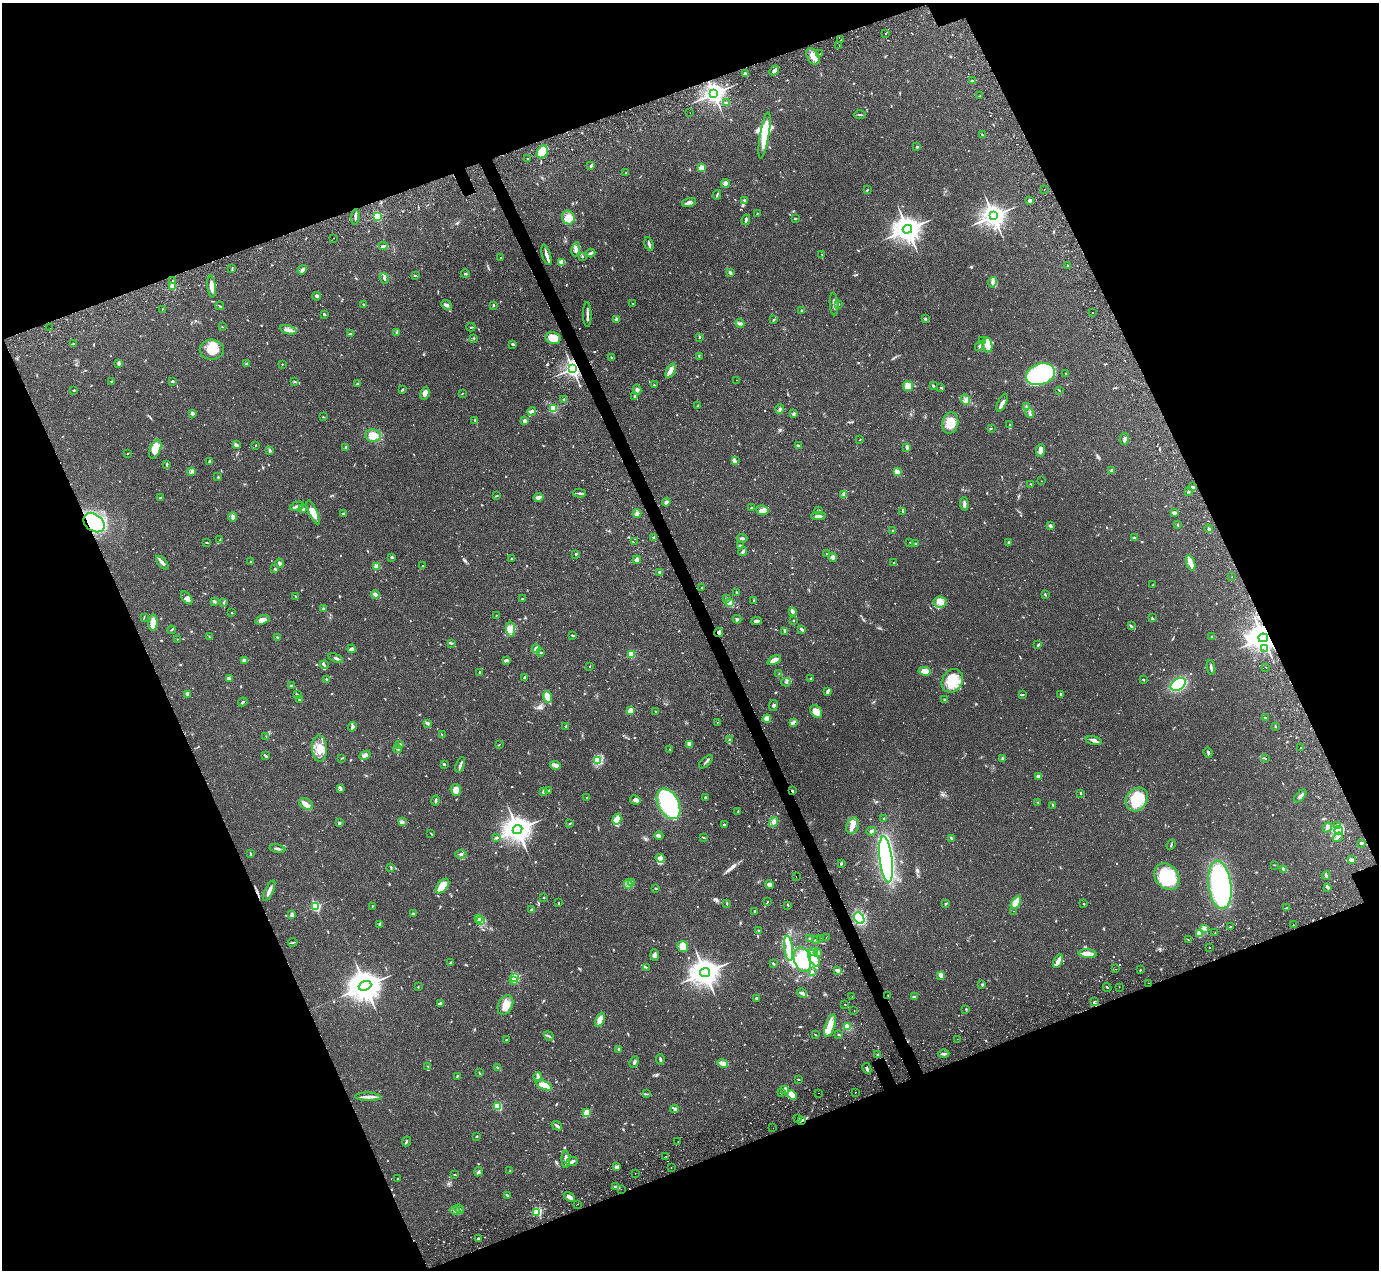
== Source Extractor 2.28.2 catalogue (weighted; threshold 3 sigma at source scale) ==
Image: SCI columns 149-5654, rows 290-5361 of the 5751 x 5797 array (HDU 1 of 3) = the unmasked area's bounding box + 8 px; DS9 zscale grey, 4 x 4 block average (1 PNG px = mean of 4 x 4 image px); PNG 1381 x 1272 px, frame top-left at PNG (2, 3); each listed source drawn as its Kron ellipse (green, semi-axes under 4 px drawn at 4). Shown black and unused: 42% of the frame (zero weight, under 2 of 3 exposures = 9% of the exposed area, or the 3 px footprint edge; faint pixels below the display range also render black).
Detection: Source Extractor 2.28.2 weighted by HDU 2 'WHT'. Background 0.0831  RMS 0.0058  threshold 0.0259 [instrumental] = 3 sigma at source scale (4.5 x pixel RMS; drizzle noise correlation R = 1.50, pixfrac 1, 0.05/0.05 arcsec/px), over >= 5 px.
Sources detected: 1059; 3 too faint to see at this stretch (4 x 4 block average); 3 inside a brighter object's white glare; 26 cosmic-ray / hot-pixel residue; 1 long thin detection or spike segment (spike, bleed or trail) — neither listed nor drawn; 21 coinciding with a brighter row at this scale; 59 inside a brighter listed object's ellipse — not listed separately; of the other 946, all 500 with FLUX_AUTO >= 1.89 (the completeness limit of this list) listed and drawn (446 fainter detections not listed), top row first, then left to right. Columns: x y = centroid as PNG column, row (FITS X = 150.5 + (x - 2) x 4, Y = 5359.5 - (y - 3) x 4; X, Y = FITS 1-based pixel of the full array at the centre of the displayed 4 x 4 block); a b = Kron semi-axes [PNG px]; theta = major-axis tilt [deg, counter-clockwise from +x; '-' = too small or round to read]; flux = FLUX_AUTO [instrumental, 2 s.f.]
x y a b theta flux
885 34 2 2 - 3.7
841 40 2 2 - 5.7
839 46 2 2 - 2.1
820 54 2 2 - 3.3
813 56 9 5 -61 24
774 70 5 3 - 14
745 74 3 3 - 5.6
972 81 2 2 - 27
714 94 3 3 - 3100
980 96 4 2 - 2.4
727 103 2 2 - 6.8
690 113 2 2 - 2.1
860 115 6 2 -1 3.8
765 135 23 4 80 94
982 135 3 2 - 3.1
917 147 2 2 - 12
542 152 7 5 59 84
527 159 2 2 - 12
591 165 4 2 - 6
702 168 2 2 - 120
626 173 2 2 - 2
725 183 4 3 - 12
1044 189 2 2 - 4.2
867 190 3 2 - 2.4
717 195 5 2 - 4.4
744 200 3 2 - 4.3
1030 200 4 2 - 15
689 202 7 3 15 13
757 213 2 2 - 2.7
377 216 2 2 - 350
993 216 4 4 - 3500
355 217 7 2 84 7.5
568 218 7 6 - 43
795 218 3 2 - 3.2
746 220 5 2 - 9.7
907 229 5 4 - 5500
333 238 2 2 - 3
649 244 7 3 -74 8.5
383 246 4 2 - 7
576 249 7 4 82 11
591 253 4 2 - 6.8
546 255 10 3 -73 15
822 255 4 2 - 2.7
501 257 2 2 - 4.5
582 257 3 2 - 1.9
562 262 4 3 - 24
1068 266 2 2 - 5.2
232 269 3 2 - 2.4
302 270 5 3 - 11
730 272 4 2 - 6.7
465 274 4 2 - 3.6
415 275 3 2 - 2.1
384 278 6 2 -71 6.8
172 280 2 2 - 5.6
993 282 5 3 - 9.1
212 286 11 3 -84 27
173 287 2 2 - 110
317 296 4 3 - 6
633 304 3 2 - 2.6
834 304 11 2 -86 15
838 304 3 2 - 4.4
364 305 3 2 - 2.8
447 305 6 3 -39 8.5
493 305 3 3 - 2.9
220 306 4 2 - 2.4
162 309 2 2 - 2.1
802 311 2 2 - 2.1
1093 313 2 2 - 3.5
324 314 3 2 - 3.6
587 314 12 2 -89 12
617 319 2 2 - 58
774 319 3 2 - 1.9
925 319 3 3 - 4.2
740 323 4 3 - 6.2
222 327 2 2 - 1.9
471 327 4 2 - 3.5
50 328 2 2 - 2.2
288 330 8 3 -15 12
397 333 3 2 - 3.8
350 334 2 2 - 3
699 337 3 2 - 2.9
474 338 3 2 - 2.4
553 338 7 6 - 40
982 341 3 2 - 3.6
73 344 3 2 - 2
513 344 3 2 - 5
987 345 7 5 -80 35
979 346 5 2 - 6.7
212 350 12 10 -2 58
699 356 2 2 - 1.9
611 357 2 2 - 4.9
119 363 3 2 - 9.3
247 364 4 2 - 3.9
282 364 2 2 - 2.1
572 369 3 3 - 1800
671 371 8 4 66 17
1066 373 2 2 - 3
1040 374 15 10 17 310
737 380 2 2 - 4.1
111 381 3 2 - 2.1
173 381 3 2 - 7.6
294 382 3 2 - 2.6
358 384 4 2 - 4.5
654 385 2 2 - 2.7
908 386 5 5 - 24
933 386 2 2 - 6.3
941 388 3 2 - 2.3
74 390 3 2 - 3.6
402 390 4 2 - 3
637 390 5 3 - 6.9
1059 390 3 2 - 2.3
462 393 3 2 - 2.1
425 394 6 4 70 20
635 397 3 2 - 8.4
564 399 3 2 - 2.8
966 400 5 3 - 8.7
1002 403 10 3 65 15
698 406 3 2 - 3.3
1026 406 4 2 - 2.7
553 409 2 2 - 280
780 409 5 3 - 8
532 411 4 3 - 7.7
192 413 2 2 - 16
1029 413 5 3 - 6.7
793 414 4 3 - 7
323 417 3 2 - 2.5
475 420 3 2 - 3
525 421 3 3 - 15
950 423 10 8 78 51
1010 425 3 2 - 3
991 428 3 2 - 2.3
373 436 8 6 -10 41
1124 439 6 2 82 10
860 440 2 2 - 1.9
236 445 3 3 - 5.1
256 445 3 2 - 2
799 445 4 3 - 5.9
907 447 4 2 - 8.1
346 448 2 2 - 10
155 449 10 5 69 58
270 450 3 2 - 3.5
1040 451 6 3 82 18
128 453 2 2 - 2
735 460 2 2 - 3.4
209 461 4 2 - 3.6
167 464 4 2 - 4
1111 470 3 3 - 4.8
192 471 3 2 - 2.6
897 472 3 3 - 26
218 477 2 2 - 3.2
1042 481 2 2 - 2.3
1031 484 3 2 - 3.1
1192 487 3 2 - 3.9
1188 492 3 2 - 3.2
579 493 6 2 -2 5.6
844 494 3 2 - 3.1
497 496 3 2 - 2.3
539 497 5 4 - 12
160 498 3 2 - 2.8
666 502 4 2 - 10
964 504 7 3 -86 9
297 506 7 2 15 10
751 508 3 2 - 5.6
303 509 2 2 - 21
762 510 6 4 -8 14
819 510 2 2 - 5.3
902 511 4 2 - 2.6
313 512 13 4 -66 36
637 513 4 3 - 8.5
1174 513 3 2 - 9.5
343 514 3 2 - 4.4
818 516 7 3 -2 15
233 517 4 3 - 8.8
94 523 11 8 -35 330
1177 525 3 2 - 2.6
1050 526 3 3 - 7.9
1209 529 4 3 - 7.7
893 531 3 2 - 2.7
654 537 4 3 - 5.1
1134 537 3 2 - 4.7
742 538 5 3 - 8.3
220 540 3 2 - 3.9
634 542 2 2 - 1.9
910 542 2 2 - 2.2
206 543 4 2 - 2.7
916 543 3 2 - 3.3
1009 543 3 2 - 13
740 545 3 2 - 5.5
743 552 5 3 - 6.4
576 554 2 2 - 15
827 554 2 2 - 2.1
392 557 3 2 - 4.6
833 557 4 3 - 15
512 558 2 2 - 2.4
637 560 4 2 - 13
251 562 2 2 - 9.1
162 563 8 3 -49 16
280 563 5 3 - 11
894 563 2 2 - 2.3
1191 563 8 2 -70 75
376 566 4 3 - 14
422 566 3 2 - 2.5
275 569 4 2 - 2.3
660 572 3 3 - 5.8
1232 577 2 2 - 2.4
1153 585 2 2 - 1.9
702 588 2 2 - 4.5
737 592 2 2 - 4.6
1045 594 3 2 - 3.6
375 595 4 3 - 14
295 596 2 2 - 2.2
187 598 7 4 -54 14
727 598 2 2 - 3.1
522 599 2 2 - 2.5
214 601 3 2 - 6.7
754 601 3 2 - 3.3
224 602 3 2 - 2.4
940 602 6 5 - 18
730 603 4 3 - 22
324 609 3 2 - 2.7
792 611 2 2 - 19
232 613 2 2 - 3.8
496 615 2 2 - 3.3
144 617 3 2 - 2
1152 618 3 2 - 2.5
737 619 4 3 - 6.5
263 620 7 4 17 21
793 620 2 2 - 3.2
756 621 5 3 - 8.9
153 623 8 4 88 55
1131 626 3 2 - 3.9
510 629 7 4 -89 21
802 629 4 2 - 6.3
171 630 4 2 - 2.9
785 631 3 3 - 4.2
719 633 4 3 - 11
573 635 3 2 - 3.9
1212 636 3 2 - 3.1
209 637 3 2 - 2.5
278 638 2 2 - 7.5
1263 638 5 4 - 5500
177 639 2 2 - 2
451 643 3 2 - 3.7
1038 645 3 2 - 2.2
352 649 4 3 - 11
536 649 4 3 - 9.4
1265 649 2 2 - 3.5
541 652 2 2 - 3.2
631 654 2 2 - 190
336 658 7 2 -21 8.1
245 660 4 3 - 11
507 660 4 3 - 6.5
774 660 7 3 26 22
324 665 4 2 - 4.6
590 666 2 2 - 2
1266 667 2 2 - 5.5
1211 668 7 2 -84 8
925 671 6 4 -11 42
479 672 3 2 - 2.7
779 674 3 2 - 2
524 677 3 3 - 3.8
811 678 3 2 - 2.8
230 679 3 3 - 4.5
326 679 2 2 - 13
1143 680 3 2 - 2.5
952 681 12 10 59 94
786 682 5 2 - 3.9
1178 684 8 5 31 200
291 686 3 2 - 5.2
828 692 4 2 - 14
188 694 2 2 - 42
297 694 4 2 - 3.6
1060 694 3 2 - 2.9
1022 695 4 2 - 3.9
548 697 6 2 -68 91
299 700 3 2 - 2.6
944 700 4 2 - 3.8
243 702 5 2 - 4.7
773 706 5 3 - 7.2
630 710 3 2 - 66
656 711 4 2 - 2.6
816 711 7 5 -57 35
1265 717 2 2 - 2.5
767 719 4 3 - 25
717 722 2 2 - 2.1
794 722 3 2 - 9
427 723 3 2 - 7.8
566 726 2 2 - 2.9
1275 726 2 2 - 2.4
352 727 5 3 - 7.1
442 735 3 2 - 2.1
266 736 2 2 - 2
729 739 2 2 - 8.2
1094 740 8 3 -12 13
400 744 2 2 - 3.9
499 744 3 2 - 2
689 744 4 3 - 16
319 748 13 7 -86 45
1301 748 2 2 - 7.5
398 749 4 2 - 7.2
670 749 3 2 - 3.3
1208 752 5 2 - 4.4
365 755 6 4 27 11
266 756 4 2 - 5.6
342 758 3 2 - 2.4
1003 758 3 2 - 3.6
1265 758 3 2 - 1.9
598 760 4 3 - 10
706 762 9 2 45 7.5
444 764 3 2 - 3.7
460 765 8 2 70 9.4
555 765 5 3 - 11
1038 776 3 2 - 14
340 789 3 2 - 4.2
456 790 6 5 - 26
549 790 3 2 - 3.9
792 791 3 2 - 5.1
544 792 3 2 - 19
1081 793 2 2 - 3.9
1300 796 8 3 47 10
705 797 2 2 - 3.4
587 798 2 2 - 1.9
1137 799 13 10 53 130
635 800 5 3 - 11
436 801 5 2 - 4.8
1038 802 2 2 - 1.9
306 804 7 5 -30 17
668 804 16 10 -62 320
1053 805 3 2 - 3.1
738 811 3 2 - 2.9
617 819 6 3 73 42
884 819 2 2 - 7.4
402 822 2 2 - 2
773 822 5 4 - 13
339 823 3 2 - 4.6
570 823 3 2 - 3.4
724 825 3 2 - 3
1338 825 3 2 - 6.4
853 826 8 6 65 22
1327 827 5 3 - 8.1
517 829 5 4 - 5300
871 831 4 2 - 5.3
1339 831 4 4 - 22
431 833 3 2 - 2.6
659 836 4 2 - 11
703 837 3 2 - 3.8
1338 837 5 2 - 6.1
496 838 3 2 - 3.4
951 838 4 2 - 5.5
1361 843 3 2 - 6.1
1171 845 5 2 - 4.1
277 849 8 2 -12 7.5
250 854 4 2 - 3.4
461 854 6 2 5 5.3
660 858 4 4 - 11
886 859 23 6 -83 1000
1351 860 4 2 - 5.1
842 864 3 2 - 3.5
1275 865 3 2 - 2.1
391 867 3 2 - 4
1284 869 4 2 - 10
1326 875 4 2 - 6
796 877 2 2 - 2.2
1167 877 14 11 -49 210
632 882 3 3 - 5.1
628 884 5 4 - 11
769 885 5 3 - 15
1220 885 24 11 -82 570
442 886 9 5 49 82
1328 887 4 2 - 4.9
656 888 3 2 - 2.8
269 891 11 3 65 20
544 897 2 2 - 2.7
767 902 2 2 - 2
1016 902 7 3 60 50
559 903 2 2 - 2.1
946 903 3 2 - 3.2
727 904 3 2 - 3.1
1083 904 2 2 - 1.9
788 905 2 2 - 2
316 906 2 2 - 310
372 906 2 2 - 2.3
1286 908 3 2 - 3.3
531 910 2 2 - 4.4
755 911 4 2 - 6.3
1014 911 2 2 - 3.5
413 914 2 2 - 14
292 915 4 2 - 10
478 918 3 2 - 4.6
859 918 6 4 -60 240
481 921 3 2 - 4.9
380 925 3 2 - 15
1293 925 2 2 - 2.9
1230 926 3 2 - 2.2
1205 929 4 2 - 4.6
759 931 3 2 - 4.2
1215 933 2 2 - 2
1200 934 4 4 - 22
826 937 2 2 - 3.7
820 938 2 2 - 2.7
810 939 3 2 - 2.7
817 939 2 2 - 2.2
1188 940 3 2 - 2.8
293 942 5 2 - 3.6
683 947 5 5 - 39
788 948 13 3 -82 29
1210 948 2 2 - 3.4
814 951 2 2 - 2.3
817 952 4 3 - 7.1
1088 954 9 4 -6 34
654 955 6 3 -87 9.8
814 958 9 4 -62 26
802 960 12 8 -72 120
1058 961 7 3 62 18
450 963 3 2 - 2.3
773 964 3 2 - 3.7
646 967 2 2 - 3.7
1115 969 2 2 - 2.6
838 970 4 2 - 21
1140 970 2 2 - 2.5
812 971 2 2 - 2.4
705 972 5 4 - 6200
941 975 2 2 - 66
515 977 2 2 - 230
514 980 2 2 - 38
1149 983 2 2 - 3.9
982 984 4 2 - 3.4
365 986 6 4 22 8600
418 987 3 2 - 2.2
1107 987 4 2 - 2
1119 987 2 2 - 3.6
802 993 5 3 - 10
888 995 2 2 - 2.1
852 996 2 2 - 4.7
914 997 4 3 - 5.3
756 998 2 2 - 5.1
1094 1001 3 2 - 2.1
440 1003 3 2 - 12
845 1004 2 2 - 2.3
505 1005 10 7 66 41
966 1009 3 2 - 3
854 1011 2 2 - 3
600 1020 7 4 66 31
830 1026 12 4 71 34
847 1027 4 4 - 21
838 1034 3 2 - 3.5
815 1035 3 2 - 1.9
549 1036 5 2 - 5.4
957 1039 2 2 - 2.3
506 1040 3 2 - 2.3
619 1049 3 2 - 4.3
944 1054 5 2 - 9.3
877 1055 2 2 - 4.4
660 1059 5 2 - 5.2
634 1062 6 2 62 7.1
723 1063 5 2 - 34
428 1066 3 2 - 2.1
498 1068 4 2 - 3.2
867 1068 5 2 - 7
479 1073 4 2 - 2.4
457 1076 4 2 - 3.6
538 1077 5 3 - 13
798 1079 2 2 - 2.4
544 1085 9 4 -23 47
785 1089 4 3 - 9.7
855 1092 2 2 - 1.9
781 1093 3 2 - 2.1
818 1093 2 2 - 2
646 1094 2 2 - 2.1
792 1095 5 4 - 42
368 1097 13 3 -2 18
498 1106 2 2 - 230
675 1109 4 3 - 6.7
586 1113 4 2 - 6.8
798 1118 2 2 - 6.8
801 1120 3 3 - 5.3
557 1126 5 2 - 8.8
773 1128 2 2 - 2.3
477 1136 3 2 - 2.7
406 1141 5 2 - 4
678 1141 2 2 - 2.5
665 1156 2 2 - 4.1
566 1159 8 2 -88 29
572 1161 6 2 23 9.2
616 1167 3 2 - 3.6
671 1168 2 2 - 2.8
510 1171 2 2 - 1.9
478 1172 5 3 - 6.2
635 1174 2 2 - 2
455 1175 3 2 - 2.3
397 1179 2 2 - 2.6
616 1187 4 3 - 7.1
621 1189 2 2 - 4.2
507 1196 3 2 - 2.9
569 1197 6 3 -30 17
577 1204 2 2 - 2.1
459 1209 5 2 - 6.9
455 1211 5 2 - 7.9
537 1212 2 2 - 170
479 1239 3 2 - 8.5
Overlapping masked pixels (flux is a lower limit): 7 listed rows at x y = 714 94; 572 369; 94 523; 719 633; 1263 638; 792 791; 801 1120
Diffuse or blended objects may show on this block-average render without a row.